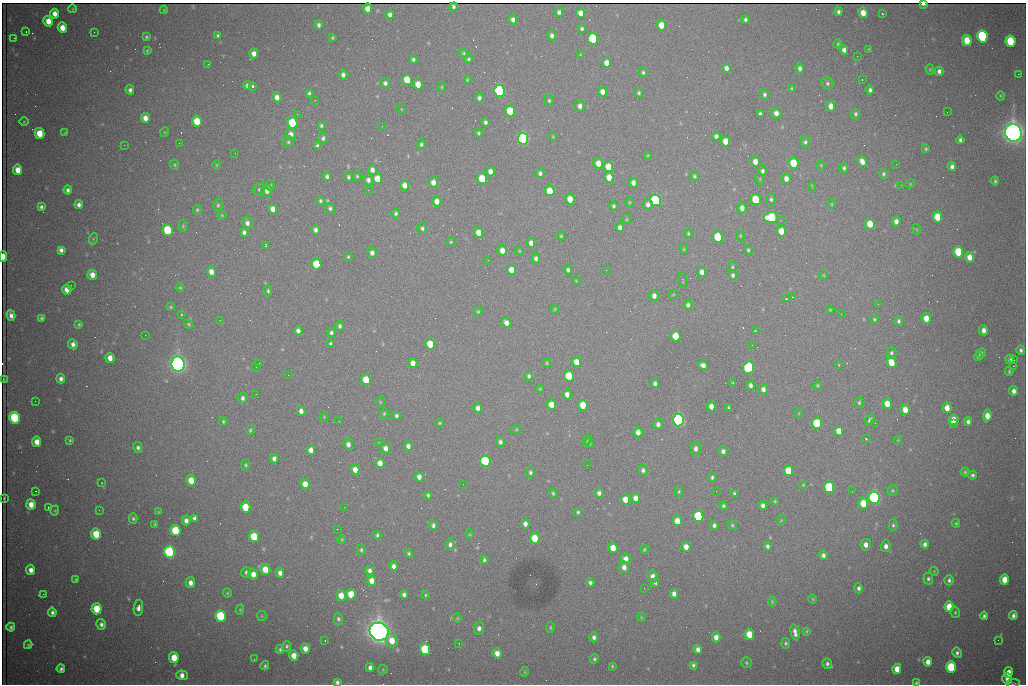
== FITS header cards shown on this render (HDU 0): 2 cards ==
NAXIS1  =                 1024 /fastest changing axis
NAXIS2  =                  682 /next to fastest changing axis

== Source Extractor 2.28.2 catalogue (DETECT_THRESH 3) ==
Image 1024 x 682 px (HDU 0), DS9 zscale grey, 1 PNG px = 1 image px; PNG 1028 x 686 px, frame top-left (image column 1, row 682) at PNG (2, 3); each listed source drawn as its Kron ellipse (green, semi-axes under 4 px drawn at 4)
Background 2360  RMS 30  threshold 89.4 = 3 sigma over >= 5 px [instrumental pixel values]
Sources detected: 528; of the 528, the 500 brightest by FLUX_AUTO listed and drawn (28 fainter detections omitted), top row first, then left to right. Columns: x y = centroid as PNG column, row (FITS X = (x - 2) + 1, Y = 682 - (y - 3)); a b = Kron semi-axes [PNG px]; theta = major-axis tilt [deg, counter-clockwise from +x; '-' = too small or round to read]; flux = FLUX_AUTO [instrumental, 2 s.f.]
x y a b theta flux
923 4 4 3 - 8.7e+03
454 7 4 3 - 3.5e+03
73 9 4 3 - 1.4e+03
368 9 5 4 - 1.7e+04
164 10 4 4 - 1.9e+03
559 12 5 4 - 6.1e+03
838 12 4 4 - 5.4e+03
581 13 5 4 - 1.4e+04
863 13 5 4 - 2.3e+04
55 14 5 4 - 1.5e+04
882 14 3 3 - 3.4e+03
390 15 4 4 - 7.8e+03
513 20 5 4 - 8.6e+03
745 20 4 4 - 5.0e+03
48 21 5 4 - 2.3e+04
319 25 4 3 - 5.8e+03
661 25 5 4 - 2.9e+04
62 28 5 4 - 2.2e+04
582 29 4 3 - 4.1e+03
26 32 2 2 - 1.7e+03
94 32 2 2 - 1.4e+03
218 36 4 3 - 3.8e+03
552 36 5 4 - 6.5e+03
982 36 6 5 - 3.0e+05
146 37 4 3 - 2.8e+03
14 38 3 2 - 1.6e+03
332 38 3 3 - 2.5e+03
593 39 6 5 - 1.6e+05
967 40 5 5 - 4.0e+04
1010 41 6 5 - 9.9e+04
838 44 5 3 - 2.4e+03
869 49 3 2 - 1.5e+03
844 50 5 4 - 8.3e+03
147 51 4 3 - 2.2e+03
464 53 5 4 - 2.6e+03
254 54 5 4 - 1.3e+04
580 55 3 3 - 1.8e+03
857 56 2 2 - 2.2e+03
413 59 4 3 - 4.2e+03
468 59 5 4 - 3.0e+03
607 63 5 4 - 1.7e+04
208 64 3 2 - 3.1e+03
726 68 5 4 - 8.1e+03
800 68 5 4 - 7.0e+03
930 69 5 4 - 2.0e+03
939 71 4 4 - 7.3e+03
643 72 5 4 - 3.9e+03
1018 74 2 2 - 1.5e+04
343 75 5 4 - 6.3e+03
862 79 3 2 - 3.8e+03
407 80 5 5 - 5.0e+04
467 80 4 3 - 1.8e+03
385 83 5 5 - 6.5e+03
827 83 6 5 - 4.4e+03
418 84 5 4 - 2.5e+04
247 85 4 4 - 5.8e+03
252 86 4 3 - 1.3e+05
442 87 5 3 - 2.1e+03
791 89 4 3 - 2.5e+03
130 90 5 4 - 6.2e+03
870 90 4 4 - 5.2e+03
500 91 6 5 - 4.4e+05
602 92 5 4 - 1.3e+04
309 93 4 4 - 4.3e+03
639 93 5 4 - 3.8e+03
765 95 5 4 - 4.6e+03
1000 96 5 3 - 2.0e+03
277 97 5 4 - 1.2e+04
479 98 4 4 - 6.2e+03
315 100 2 2 - 1.3e+03
549 100 5 5 - 3.3e+03
580 106 6 5 - 9.0e+03
831 106 5 4 - 1.6e+04
401 109 5 3 - 1.6e+03
510 111 6 5 - 1.0e+05
947 112 2 2 - 3.1e+03
776 113 5 5 - 1.0e+04
297 114 3 2 - 2.6e+03
760 114 4 4 - 5.9e+03
855 114 5 4 - 3.6e+03
145 118 5 4 - 1.6e+04
197 121 5 5 - 6.2e+04
24 122 5 3 - 1.7e+03
485 122 4 4 - 5.9e+03
292 123 5 5 - 1.4e+05
321 126 4 3 - 3.2e+03
382 126 3 2 - 1.8e+03
165 132 5 3 - 1.7e+03
40 133 5 5 - 4.2e+04
65 133 3 3 - 1.6e+03
479 133 4 4 - 3.1e+03
1013 133 9 8 - 2.1e+06
291 134 6 5 - 1.2e+04
716 136 4 4 - 7.1e+03
553 137 4 3 - 1.9e+03
323 138 6 5 - 5.0e+03
523 139 6 5 - 5.4e+05
960 140 4 4 - 4.9e+03
726 141 5 4 - 2.4e+04
288 142 6 5 - 3.3e+03
805 142 5 5 - 4.3e+03
179 143 2 2 - 3.9e+03
421 144 5 4 - 4.0e+03
124 145 2 2 - 1.9e+03
317 146 4 4 - 5.1e+03
926 149 4 3 - 2.9e+03
235 153 3 2 - 1.6e+03
648 155 4 3 - 1.8e+03
862 161 6 4 -58 1.2e+04
755 162 5 4 - 1.5e+04
598 163 5 4 - 2.1e+04
794 163 5 5 - 6.3e+04
896 164 2 2 - 1.3e+03
174 165 5 4 - 2.6e+03
217 165 4 3 - 1.9e+03
821 165 5 3 - 2.1e+03
952 166 4 4 - 6.9e+03
608 167 5 5 - 3.6e+04
844 168 5 4 - 4.0e+03
18 170 5 4 - 2.2e+04
372 170 5 4 - 9.3e+03
762 171 5 4 - 5.5e+03
490 172 5 4 - 1.3e+04
540 173 5 4 - 6.0e+03
883 174 5 4 - 3.6e+03
327 176 4 4 - 5.5e+03
357 176 4 4 - 2.8e+03
694 176 5 4 - 3.5e+03
348 177 5 4 - 4.1e+03
609 177 5 4 - 2.6e+04
377 178 5 5 - 2.8e+04
482 179 5 5 - 6.3e+04
760 179 6 3 -72 2.0e+03
786 179 5 4 - 1.4e+04
368 180 5 5 - 7.0e+03
995 181 4 3 - 2.8e+03
433 182 5 4 - 1.5e+04
633 183 5 4 - 1.1e+04
910 184 5 3 - 1.7e+03
270 185 5 4 - 3.4e+03
404 185 5 4 - 1.5e+04
901 185 3 2 - 1.6e+03
812 188 4 3 - 4.2e+03
259 189 6 6 - 4.3e+03
68 190 4 4 - 6.3e+03
368 190 2 2 - 8.3e+03
267 191 7 5 -86 1.2e+04
550 191 5 5 - 3.9e+04
570 199 5 4 - 2.8e+04
756 199 5 5 - 7.0e+04
771 199 6 5 - 4.3e+03
655 200 6 5 - 3.8e+05
320 201 4 4 - 3.4e+03
437 201 5 4 - 1.6e+04
629 202 5 3 - 2.1e+03
79 204 4 4 - 7.1e+03
648 204 6 5 - 7.7e+03
832 204 5 3 - 1.9e+03
218 205 6 5 - 3.7e+03
614 206 4 4 - 3.5e+03
41 207 4 4 - 4.7e+03
330 208 5 5 - 4.3e+03
742 208 5 4 - 1.2e+04
273 209 5 4 - 1.5e+04
197 210 4 4 - 2.6e+03
396 213 5 4 - 4.3e+03
222 215 4 4 - 2.2e+03
771 217 7 5 2 1.3e+05
937 217 5 4 - 4.9e+04
627 219 5 4 - 2.5e+03
780 220 3 2 - 2.4e+03
896 221 5 4 - 9.3e+03
247 223 6 5 - 8.5e+03
870 224 6 5 - 3.7e+04
183 226 6 4 -82 2.5e+03
620 227 5 4 - 9.1e+03
422 228 5 4 - 4.3e+03
916 229 5 3 - 1.8e+03
168 230 6 5 - 1.3e+05
315 230 5 4 - 7.0e+03
781 231 5 4 - 2.9e+04
244 232 4 4 - 6.0e+03
478 233 5 4 - 2.2e+04
688 233 4 3 - 2.7e+03
561 236 4 4 - 2.6e+03
740 236 5 4 - 1.9e+03
718 237 5 5 - 8.2e+04
93 239 5 3 - 2.0e+03
451 242 5 4 - 2.4e+03
531 243 5 4 - 1.1e+04
265 245 3 2 - 1.6e+03
684 249 4 4 - 2.1e+03
61 250 4 4 - 7.0e+03
502 250 5 4 - 1.6e+04
748 250 5 4 - 3.2e+03
519 251 4 4 - 1.8e+03
958 252 5 5 - 8.4e+04
372 253 5 4 - 8.4e+03
3 256 5 3 - 2.5e+04
348 257 3 3 - 2.4e+03
969 257 5 4 - 1.7e+04
536 258 5 4 - 6.2e+03
488 260 3 2 - 2.4e+03
316 264 5 5 - 9.1e+04
732 267 5 3 - 2.5e+03
511 270 5 4 - 2.0e+04
568 270 4 3 - 4.8e+03
606 270 2 2 - 1.2e+03
211 272 5 4 - 1.6e+04
702 272 5 4 - 1.3e+04
92 275 5 5 - 1.6e+04
733 275 5 4 - 4.2e+03
824 275 5 3 - 1.6e+03
683 280 7 3 -76 2.0e+03
576 281 5 3 - 1.6e+03
71 285 2 2 - 6.9e+03
180 288 4 4 - 2.1e+03
67 290 5 4 - 1.7e+04
268 291 5 4 - 3.4e+03
673 295 5 3 - 1.6e+03
654 296 5 4 - 1.0e+04
792 297 3 2 - 2.0e+03
786 299 3 2 - 5.1e+03
878 304 2 2 - 1.4e+03
688 305 5 4 - 5.9e+03
171 307 4 3 - 2.4e+03
555 309 4 4 - 2.1e+03
830 310 4 4 - 2.4e+03
478 311 4 3 - 2.6e+03
841 314 3 2 - 2.6e+03
11 315 5 4 - 9.2e+03
181 315 3 3 - 2.8e+03
41 318 4 3 - 3.0e+03
926 318 5 4 - 2.4e+04
874 319 5 4 - 2.7e+03
220 320 2 2 - 1.2e+03
899 321 5 4 - 4.3e+03
506 323 5 4 - 1.3e+04
79 324 3 3 - 2.7e+03
189 324 5 3 - 3.0e+03
340 326 5 4 - 5.2e+03
755 330 4 3 - 3.5e+03
984 330 5 4 - 1.1e+04
298 331 4 4 - 7.7e+03
331 333 4 4 - 5.6e+03
145 335 2 2 - 3.3e+03
676 336 5 5 - 5.2e+04
73 344 5 4 - 8.9e+03
331 344 4 4 - 3.8e+03
430 344 5 5 - 5.7e+04
752 345 2 2 - 4.3e+03
1021 350 5 4 - 5.3e+03
891 353 5 5 - 4.0e+03
981 353 5 4 - 4.6e+03
978 356 4 4 - 3.5e+03
110 358 5 4 - 1.6e+04
1010 359 5 4 - 8.5e+03
1014 360 3 2 - 2.5e+03
576 362 5 4 - 2.2e+04
891 362 6 5 - 4.0e+04
259 363 2 2 - 2.0e+03
413 363 5 4 - 1.6e+04
547 363 4 4 - 2.5e+03
178 364 7 6 - 1.3e+06
703 365 5 4 - 1.1e+04
839 365 2 2 - 1.7e+03
1013 366 2 2 - 1.9e+04
256 367 2 2 - 2.1e+03
748 368 6 5 - 2.3e+05
1009 371 4 3 - 2.5e+03
288 375 2 2 - 1.5e+03
529 376 4 4 - 4.6e+03
569 376 5 5 - 6.7e+04
3 379 3 2 - 1.3e+03
61 379 4 4 - 7.3e+03
366 380 5 5 - 5.4e+04
655 383 4 4 - 5.7e+03
733 383 3 3 - 2.6e+03
750 385 5 4 - 7.3e+03
817 385 4 4 - 2.7e+03
540 389 4 4 - 2.2e+03
763 389 5 5 - 8.5e+03
1014 391 5 4 - 9.8e+03
256 394 3 2 - 1.9e+03
567 394 5 4 - 1.1e+04
242 398 6 4 79 6.0e+03
35 401 3 2 - 1.6e+03
380 402 6 4 -89 2.3e+03
859 402 5 4 - 3.0e+03
887 404 5 4 - 2.6e+04
551 405 5 4 - 2.6e+04
583 405 5 5 - 4.1e+04
711 406 5 4 - 1.5e+04
478 408 5 4 - 9.8e+03
729 408 3 3 - 2.9e+03
947 408 5 4 - 2.1e+04
905 410 5 4 - 2.0e+04
301 411 5 4 - 9.6e+03
384 413 5 4 - 3.0e+03
799 413 5 3 - 1.5e+03
396 416 4 3 - 5.0e+03
987 416 6 4 82 2.2e+04
324 417 5 4 - 1.8e+03
14 418 6 5 - 1.6e+05
678 420 6 5 - 7.5e+05
870 420 5 4 - 5.4e+03
954 420 5 5 - 2.4e+04
223 421 4 3 - 2.8e+03
339 421 3 2 - 1.5e+03
968 421 4 4 - 6.3e+03
439 423 5 3 - 2.6e+03
817 423 6 5 - 1.2e+05
875 423 2 2 - 1.8e+03
658 424 5 5 - 7.5e+03
954 424 3 2 - 1.0e+04
250 430 5 4 - 2.6e+03
516 430 5 3 - 2.3e+03
839 431 5 4 - 1.9e+04
638 432 5 4 - 1.5e+04
866 439 3 2 - 3.3e+03
70 440 4 4 - 2.7e+03
587 440 5 3 - 2.0e+03
898 440 4 3 - 1.5e+03
37 442 5 4 - 1.8e+04
379 442 4 3 - 2.0e+03
500 442 5 4 - 6.0e+03
590 443 5 3 - 2.2e+03
348 444 5 4 - 1.1e+04
408 446 4 4 - 7.6e+03
138 447 5 4 - 4.8e+03
385 448 5 4 - 1.2e+04
696 449 6 5 - 7.9e+03
311 450 5 4 - 1.5e+04
723 451 5 5 - 7.3e+03
274 459 5 4 - 8.9e+03
485 461 6 5 - 2.5e+05
380 463 5 4 - 1.6e+04
246 465 5 4 - 2.7e+03
587 465 2 2 - 5.5e+03
355 470 5 4 - 1.7e+04
643 470 5 5 - 5.4e+03
788 471 5 4 - 5.1e+04
530 472 5 4 - 4.1e+03
965 472 4 3 - 2.6e+03
973 475 4 4 - 4.1e+03
419 477 5 4 - 1.0e+04
712 477 5 3 - 3.8e+03
191 480 5 4 - 2.9e+04
102 483 4 3 - 1.4e+03
305 484 5 4 - 2.1e+04
463 484 2 2 - 1.1e+03
803 485 4 3 - 1.8e+03
829 487 6 5 - 1.8e+05
36 491 2 2 - 1.2e+03
716 491 2 2 - 2.2e+03
852 491 3 2 - 1.7e+03
892 491 5 5 - 3.3e+03
679 492 5 4 - 2.7e+03
553 493 4 4 - 3.0e+03
599 493 5 4 - 6.7e+03
734 494 4 3 - 3.3e+03
428 495 4 3 - 3.5e+03
4 498 3 2 - 1.9e+03
635 498 5 4 - 1.3e+04
874 498 6 5 - 7.4e+05
626 499 5 4 - 2.6e+04
775 501 4 3 - 2.1e+03
863 503 6 5 - 4.3e+04
31 504 5 4 - 1.9e+04
763 505 4 4 - 7.2e+03
723 506 4 4 - 3.5e+03
48 507 3 2 - 3.5e+03
245 507 5 5 - 5.9e+04
344 507 2 2 - 4.0e+03
99 510 2 2 - 1.1e+03
55 511 5 4 - 2.2e+03
158 512 3 2 - 1.5e+03
578 512 3 3 - 3.1e+03
698 516 6 5 - 1.9e+05
194 518 4 4 - 5.7e+03
133 519 5 4 - 3.6e+03
781 520 5 4 - 2.1e+03
186 521 5 4 - 8.7e+03
677 521 5 4 - 2.5e+04
956 523 4 3 - 2.5e+03
155 524 4 3 - 2.6e+03
525 524 5 4 - 9.8e+03
433 525 4 3 - 5.3e+03
714 525 4 4 - 5.7e+03
732 525 5 4 - 2.9e+03
893 525 6 4 -90 3.4e+03
337 529 3 2 - 2.4e+03
175 531 5 5 - 9.6e+04
96 534 5 5 - 5.5e+04
470 534 5 3 - 1.8e+03
377 535 4 3 - 3.6e+03
254 537 5 5 - 7.5e+04
535 538 5 5 - 5.3e+04
342 539 5 3 - 2.0e+03
450 544 6 5 - 6.8e+03
925 544 4 4 - 6.0e+03
866 545 6 5 - 1.2e+04
767 546 4 4 - 5.5e+03
886 546 6 5 - 9.9e+03
686 547 5 4 - 1.5e+04
613 548 5 4 - 2.7e+04
361 550 5 3 - 3.2e+03
644 550 4 3 - 2.4e+03
170 552 6 5 - 4.9e+05
408 553 5 4 - 3.2e+03
823 555 5 4 - 6.7e+03
626 559 5 5 - 1.5e+04
484 560 4 3 - 4.1e+03
393 566 5 4 - 8.7e+03
624 567 6 5 - 1.1e+04
265 569 5 5 - 3.1e+04
31 570 5 4 - 1.2e+04
369 571 4 4 - 7.5e+03
934 571 5 3 - 1.8e+03
246 572 5 5 - 4.8e+03
280 573 5 4 - 9.9e+03
253 574 5 4 - 1.6e+04
653 576 6 5 - 1.2e+04
76 579 3 3 - 2.6e+03
928 579 6 5 - 4.4e+03
949 580 5 4 - 5.0e+03
1004 580 5 4 - 3.2e+04
372 581 5 4 - 1.7e+04
190 583 5 5 - 1.2e+04
590 583 4 4 - 5.3e+03
654 583 3 3 - 1.1e+05
644 588 2 2 - 1.2e+03
859 588 5 4 - 5.6e+03
227 593 4 4 - 2.3e+03
43 594 2 2 - 1.0e+04
351 594 5 5 - 4.2e+04
674 594 5 4 - 1.1e+04
404 595 4 4 - 6.9e+03
425 595 4 4 - 2.5e+03
341 596 5 4 - 2.6e+04
812 599 5 3 - 1.9e+03
772 602 5 4 - 2.3e+03
949 607 5 4 - 3.8e+04
138 608 8 4 81 1.1e+04
97 609 5 5 - 6.4e+04
240 610 5 4 - 2.3e+03
52 612 5 4 - 5.7e+03
955 612 6 4 -81 3.1e+03
1013 615 4 4 - 6.5e+03
221 616 6 5 - 1.7e+05
262 616 5 5 - 2.2e+03
984 616 4 4 - 4.4e+03
641 617 5 4 - 2.0e+03
457 618 4 4 - 2.1e+03
338 619 6 4 -86 4.1e+03
101 624 5 4 - 6.7e+03
11 627 4 3 - 4.5e+03
479 628 6 5 - 7.6e+03
550 628 5 4 - 2.4e+03
807 631 3 3 - 2.1e+03
379 632 9 9 - 2.5e+06
795 632 8 4 -78 1.0e+04
749 634 5 5 - 4.3e+04
594 637 5 4 - 6.2e+03
716 637 5 4 - 1.4e+04
325 640 2 2 - 1.4e+03
998 640 2 2 - 1.2e+03
392 641 7 5 -70 3.1e+04
459 643 2 2 - 1.4e+03
786 643 5 4 - 3.1e+03
28 645 4 3 - 2.6e+03
286 646 5 4 - 3.8e+03
280 649 4 4 - 3.8e+03
305 649 5 4 - 1.6e+04
425 649 6 5 - 1.9e+05
698 649 5 4 - 9.4e+03
497 653 5 4 - 1.6e+04
957 653 5 4 - 4.9e+03
294 656 5 4 - 2.1e+04
174 658 5 5 - 3.6e+04
254 659 2 2 - 5.5e+03
594 659 5 4 - 3.4e+03
928 662 5 4 - 1.4e+04
746 663 5 5 - 3.0e+03
827 664 5 4 - 4.7e+03
693 665 4 3 - 4.3e+03
265 666 4 4 - 3.5e+03
612 666 4 4 - 2.4e+03
370 667 4 4 - 7.9e+03
951 667 5 5 - 1.3e+05
61 669 4 4 - 5.1e+03
897 669 5 4 - 2.7e+04
383 670 5 4 - 2.1e+03
524 672 5 3 - 1.9e+03
1008 673 5 4 - 2.2e+04
182 675 5 5 - 1.1e+04
1007 679 5 5 - 8.6e+03
337 682 4 4 - 5.8e+03
916 683 4 3 - 2.5e+03
1013 683 6 3 9 2.2e+03
At the frame edge (FLAGS 8, measured only in part): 5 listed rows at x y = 923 4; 3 256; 337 682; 916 683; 1013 683
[28 fainter detections neither listed nor drawn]

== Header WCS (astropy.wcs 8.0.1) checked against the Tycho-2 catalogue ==
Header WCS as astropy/WCSLIB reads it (CRVAL/CRPIX/CD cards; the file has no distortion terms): RA---TAN/DEC--TAN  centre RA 06:56:12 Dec +31:26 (104.05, +31.43 deg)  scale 1.44 arcsec/px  FOV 24.5' x 16.3'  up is -93 deg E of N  parity flipped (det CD > 0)
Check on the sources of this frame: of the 60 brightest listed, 11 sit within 2.2 arcsec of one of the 16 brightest Tycho-2 stars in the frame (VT <= 13.07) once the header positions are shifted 0.77 arcsec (0.13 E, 0.76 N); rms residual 1.24 arcsec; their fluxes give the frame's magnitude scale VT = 25.46 - 2.5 log10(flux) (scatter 0.40 mag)
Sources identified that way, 11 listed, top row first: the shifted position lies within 2.2 arcsec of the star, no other Tycho-2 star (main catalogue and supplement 1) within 4.4 arcsec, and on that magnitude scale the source's flux lands within +1.5 / -3 mag of the star's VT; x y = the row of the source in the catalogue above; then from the Tycho-2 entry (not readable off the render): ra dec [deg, ICRS J2000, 3 dp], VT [Tycho-2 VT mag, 2 dp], TYC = Tycho-2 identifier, HIP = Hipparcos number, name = IAU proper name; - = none
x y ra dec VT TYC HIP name
593 39 103.904 +31.460 12.65 2437-721-1 - -
523 139 103.952 +31.434 11.53 2437-424-1 - -
655 200 103.978 +31.488 11.51 2437-421-1 - -
771 217 103.984 +31.534 11.82 2437-428-1 - -
168 230 104.002 +31.294 13.07 2437-1012-1 - -
178 364 104.065 +31.301 9.89 2437-425-1 - -
748 368 104.055 +31.528 12.03 2437-1294-1 - -
678 420 104.081 +31.501 10.83 2437-37-1 - -
170 552 104.152 +31.301 11.67 2437-646-1 - -
379 632 104.185 +31.385 8.52 2437-370-1 33393 -
425 649 104.192 +31.404 11.68 2437-91-1 - -